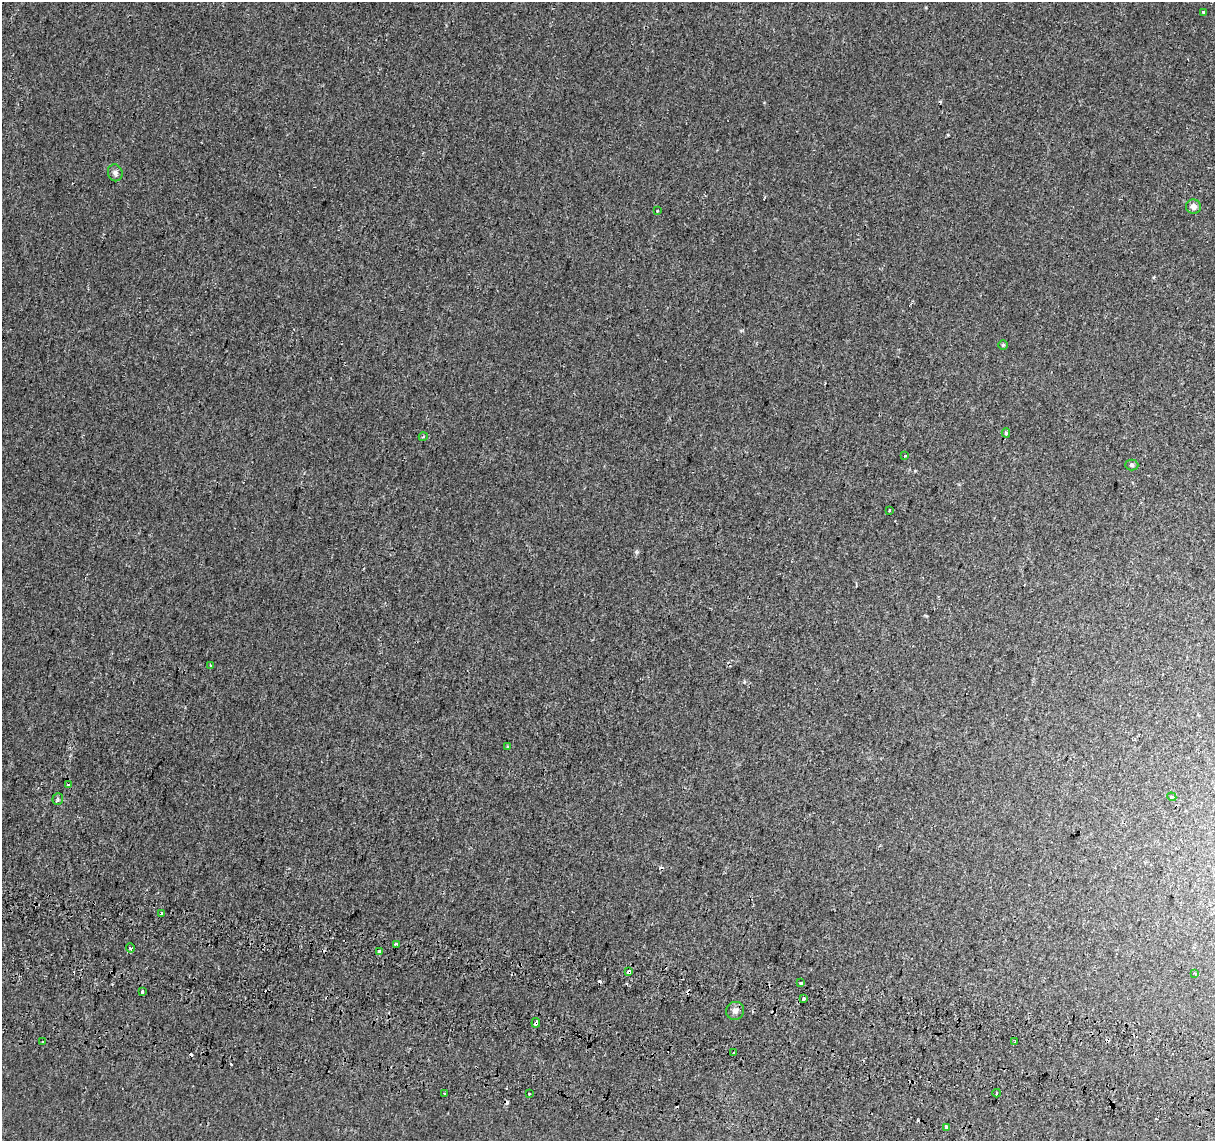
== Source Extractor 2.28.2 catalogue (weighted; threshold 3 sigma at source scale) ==
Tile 6 of 4 x 4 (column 2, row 2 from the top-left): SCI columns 1237-2449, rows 2561-3699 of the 4894 x 5182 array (HDU 1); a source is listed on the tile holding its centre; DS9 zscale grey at full resolution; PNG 1217 x 1143 px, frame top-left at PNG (2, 2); each listed source drawn as its Kron ellipse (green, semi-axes under 4 px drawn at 4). Shown black and unused: <1% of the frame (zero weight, under 2 of 3 exposures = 3% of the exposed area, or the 3 px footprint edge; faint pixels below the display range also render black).
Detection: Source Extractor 2.28.2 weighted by HDU 2 'WHT'; one run over the whole footprint, this tile lists its part. Background 5.13e-04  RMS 0.0039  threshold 0.0174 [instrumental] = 3 sigma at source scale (4.5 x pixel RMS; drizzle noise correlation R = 1.50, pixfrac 1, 0.0396/0.0396 arcsec/px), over >= 5 px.
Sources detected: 41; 8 cosmic-ray / hot-pixel residue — neither listed nor drawn; the other 33 listed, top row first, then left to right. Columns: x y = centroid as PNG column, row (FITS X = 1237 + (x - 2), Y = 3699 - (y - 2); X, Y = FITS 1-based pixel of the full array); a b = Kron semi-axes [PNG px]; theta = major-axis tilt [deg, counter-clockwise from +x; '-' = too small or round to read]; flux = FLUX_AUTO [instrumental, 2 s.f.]
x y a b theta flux
1204 12 3 3 - 2.5
115 173 8 7 - 1.2
1193 206 7 7 - 1.9
658 211 3 3 - 1.5
1003 345 5 5 - 0.47
1006 433 4 4 - 0.65
423 437 4 3 - 0.31
904 456 3 3 - 0.57
1132 465 6 5 - 0.66
889 510 3 2 - 0.35
210 666 3 2 - 0.51
508 746 4 3 - 0.46
69 785 3 3 - 4.5
1172 797 4 3 - 0.34
58 799 6 5 - 0.63
162 913 3 3 - 1.1
397 944 3 3 - 0.93
130 948 4 3 - 1.1
379 951 3 3 - 1.8
629 972 4 3 - 1.6
1195 973 3 2 - 0.59
801 983 3 3 - 2.1
142 992 3 3 - 3.6
804 999 3 3 - 4
735 1011 9 8 - 1.6
536 1023 4 3 - 5
42 1042 3 3 - 1.4
1015 1042 4 2 - 0.78
734 1053 3 3 - 6
997 1093 4 3 - 0.5
444 1094 3 3 - 0.76
529 1094 3 2 - 0.33
946 1127 3 3 - 8.5
Overlapping masked pixels (flux is a lower limit): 2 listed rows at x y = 629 972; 536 1023